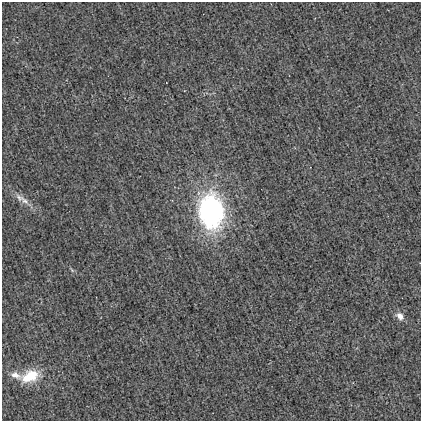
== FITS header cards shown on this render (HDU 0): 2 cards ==
NAXIS1  =                  419
NAXIS2  =                  419

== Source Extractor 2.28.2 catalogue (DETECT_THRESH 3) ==
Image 419 x 419 px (HDU 0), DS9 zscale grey, 1 PNG px = 1 image px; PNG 423 x 423 px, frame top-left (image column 1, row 419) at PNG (2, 2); no overlay
Background 9.20e-04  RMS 0.031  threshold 0.0939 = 3 sigma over >= 5 px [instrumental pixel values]
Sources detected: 7; all 7 listed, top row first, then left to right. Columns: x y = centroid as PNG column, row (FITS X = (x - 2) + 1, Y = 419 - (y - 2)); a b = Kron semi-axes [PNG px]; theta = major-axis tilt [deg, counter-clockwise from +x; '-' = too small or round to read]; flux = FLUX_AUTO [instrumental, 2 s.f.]
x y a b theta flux
20 198 15 9 -34 15
25 201 13 8 -37 14
211 211 23 17 -82 580
72 270 6 4 -36 2.8
400 316 9 7 -51 15
15 375 14 8 -20 15
30 376 20 12 23 56